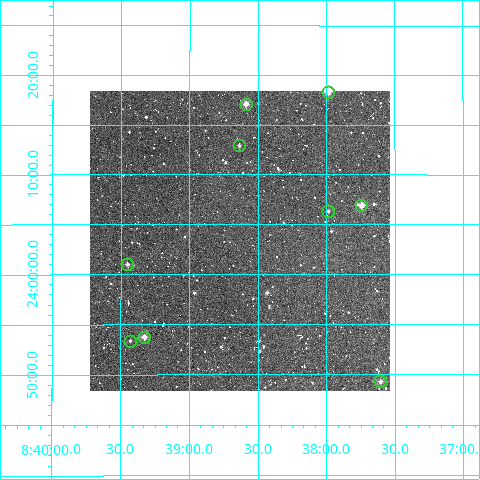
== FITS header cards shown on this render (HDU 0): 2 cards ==
NAXIS1  =                  300
NAXIS2  =                  300

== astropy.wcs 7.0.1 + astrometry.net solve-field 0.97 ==
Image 300 x 300 px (HDU 0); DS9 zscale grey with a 90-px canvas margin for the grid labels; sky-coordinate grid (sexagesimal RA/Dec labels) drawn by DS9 from the SOLVED WCS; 9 Tycho-2 reference stars matched to detected sources circled (green)
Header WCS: RA---TAN/DEC--TAN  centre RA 08:38:38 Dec +24:03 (129.66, +24.06 deg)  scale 6 arcsec/px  FOV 30.0' x 30.0'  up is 0 deg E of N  parity normal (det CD < 0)
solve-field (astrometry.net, Tycho-2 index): VERIFIED the header's WCS against the Tycho-2 star catalogue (verified at 2 index scales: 8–9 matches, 0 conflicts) and refined it, rather than solving blind
Solved WCS: RA---TAN-SIP/DEC--TAN-SIP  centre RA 08:38:38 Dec +24:03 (129.66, +24.06 deg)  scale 6 arcsec/px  FOV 30.0' x 30.0'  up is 0 deg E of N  parity normal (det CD < 0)
The solver's refit moves the header's centre by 3.4 arcsec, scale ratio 0.9999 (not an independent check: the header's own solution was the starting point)
Tycho-2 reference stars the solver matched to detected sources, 9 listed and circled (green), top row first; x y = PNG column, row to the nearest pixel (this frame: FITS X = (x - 90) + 1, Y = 300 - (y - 91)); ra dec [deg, ICRS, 3 dp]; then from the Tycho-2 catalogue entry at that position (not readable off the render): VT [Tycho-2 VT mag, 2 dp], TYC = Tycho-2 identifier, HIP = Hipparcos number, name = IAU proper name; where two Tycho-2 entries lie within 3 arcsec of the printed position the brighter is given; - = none
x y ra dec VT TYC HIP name
328 92 129.496 +24.306 9.75 1942-1984-1 - -
246 104 129.647 +24.285 10.02 1942-1465-1 - -
239 145 129.659 +24.215 12.17 1942-1200-1 - -
361 205 129.436 +24.115 9.69 1942-2049-1 - -
328 211 129.497 +24.106 11.77 1942-2121-1 - -
127 264 129.863 +24.017 11.69 1942-2041-1 - -
144 337 129.832 +23.896 10.72 1942-2411-1 - -
130 341 129.858 +23.890 12.60 1942-2013-1 - -
380 381 129.401 +23.822 11.01 1942-1937-1 - -